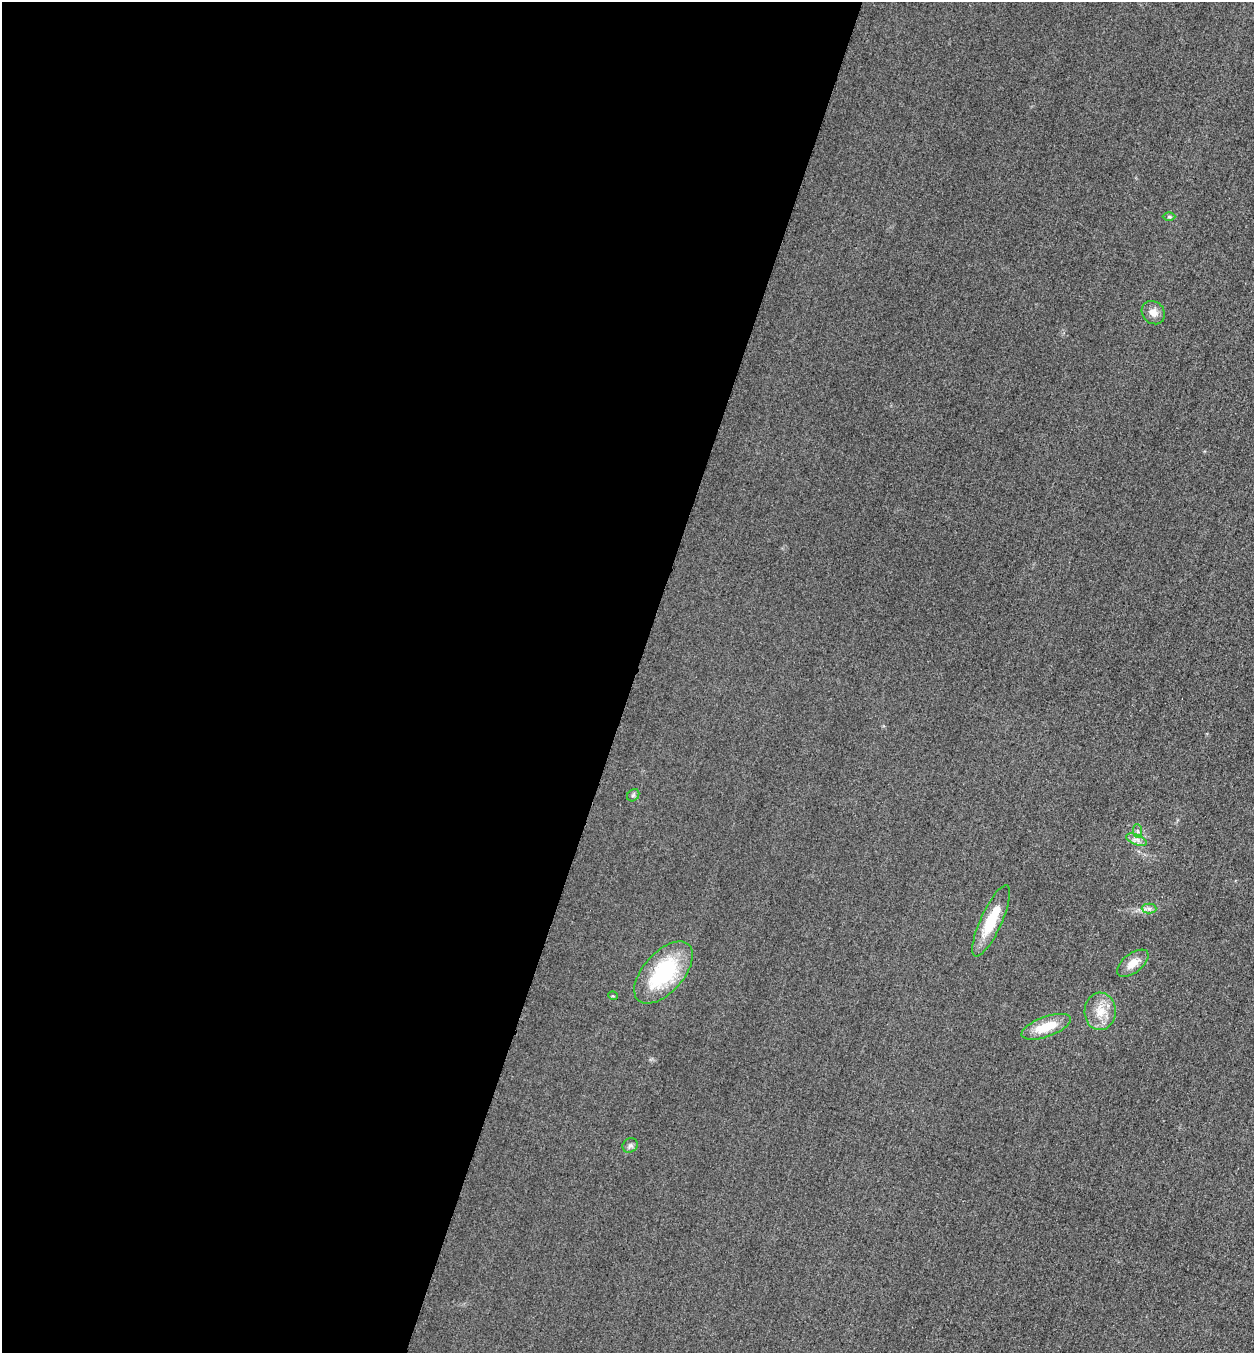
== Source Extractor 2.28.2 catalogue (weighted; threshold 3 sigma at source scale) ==
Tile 5 of 4 x 4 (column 1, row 2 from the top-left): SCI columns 164-1415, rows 2725-4075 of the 5463 x 5449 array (HDU 1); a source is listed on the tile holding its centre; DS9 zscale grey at full resolution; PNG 1256 x 1355 px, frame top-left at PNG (2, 2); each listed source drawn as its Kron ellipse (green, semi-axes under 4 px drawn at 4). Shown black and unused: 51% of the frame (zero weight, under 3 of 4 exposures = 3% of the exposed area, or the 3 px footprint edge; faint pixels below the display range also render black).
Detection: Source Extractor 2.28.2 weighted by HDU 2 'WHT'; one run over the whole footprint, this tile lists its part. Background 0.0772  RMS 0.017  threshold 0.0761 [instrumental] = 3 sigma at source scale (4.5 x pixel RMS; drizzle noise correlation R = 1.50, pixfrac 1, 0.05/0.05 arcsec/px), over >= 5 px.
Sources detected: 13; all 13 listed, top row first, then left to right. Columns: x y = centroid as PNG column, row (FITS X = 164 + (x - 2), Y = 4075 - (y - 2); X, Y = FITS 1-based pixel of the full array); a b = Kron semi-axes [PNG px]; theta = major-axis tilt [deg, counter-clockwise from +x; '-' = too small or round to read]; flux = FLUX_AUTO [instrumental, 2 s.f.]
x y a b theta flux
1169 217 6 4 0 2.5
1153 313 12 10 -46 13
633 795 7 5 44 3.3
1138 831 7 4 -88 3.7
1136 840 11 5 -21 6.9
1149 909 7 5 -1 5
991 921 39 10 65 59
1133 963 18 9 38 20
663 972 38 20 48 140
613 996 5 3 - 1.6
1100 1011 19 15 88 31
1046 1027 26 10 20 43
630 1145 8 6 33 4.5